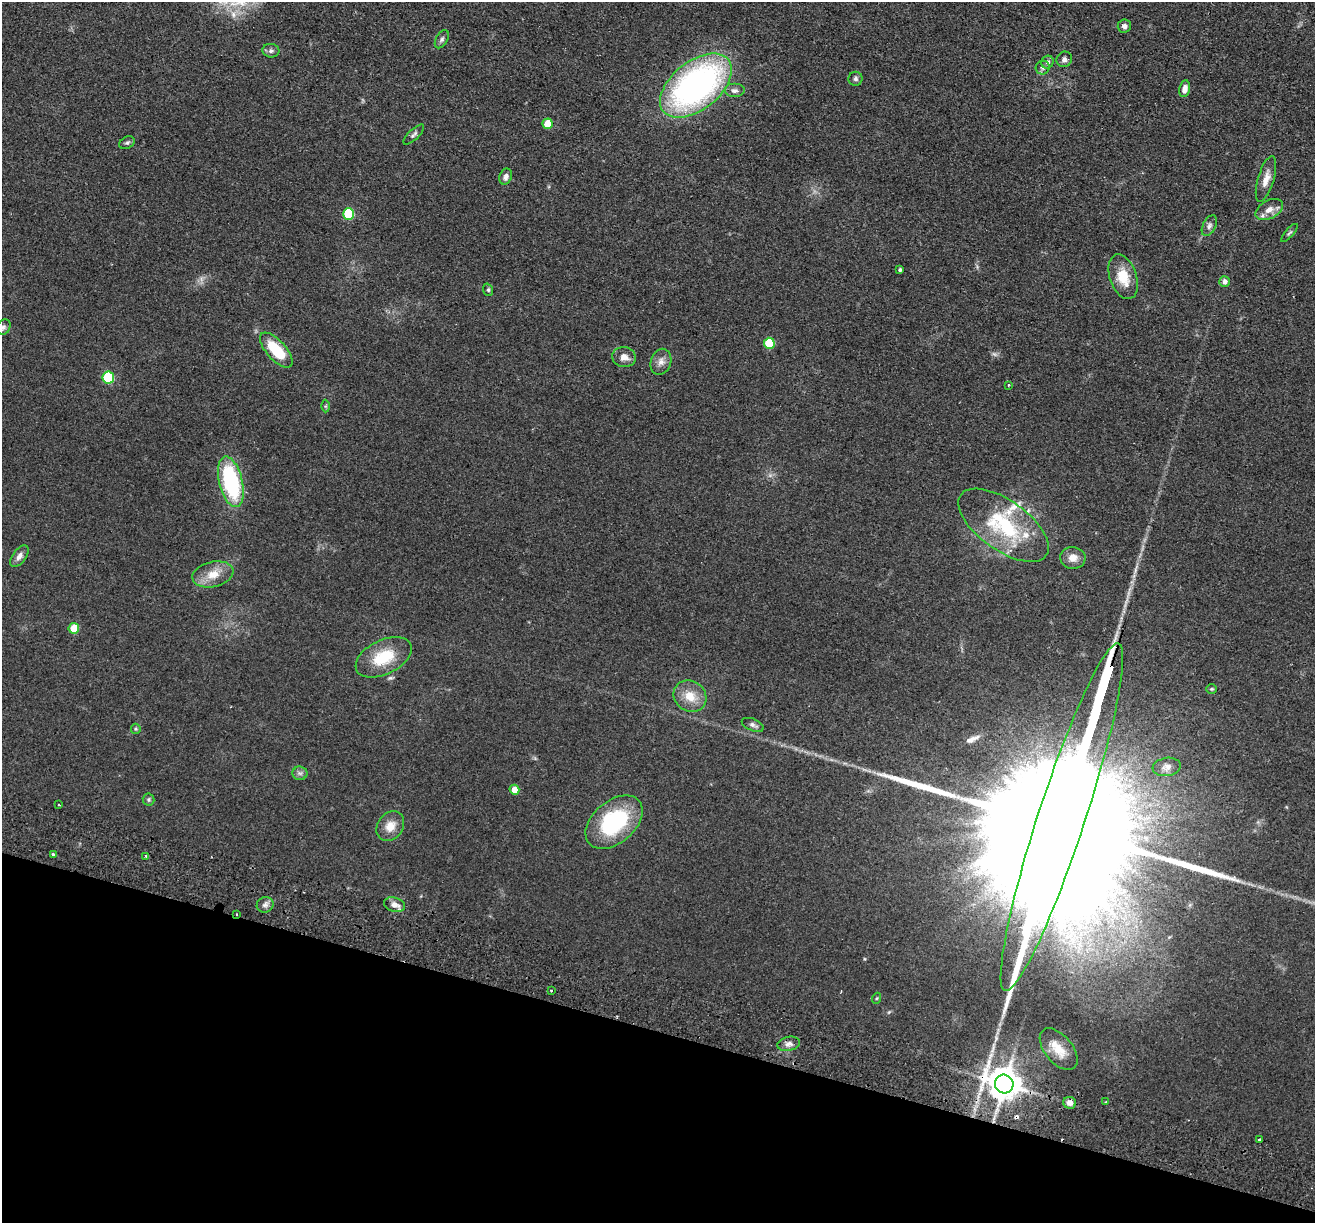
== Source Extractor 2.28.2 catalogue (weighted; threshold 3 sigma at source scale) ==
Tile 15 of 4 x 4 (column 3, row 4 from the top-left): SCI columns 2647-3959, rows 188-1408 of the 5292 x 5384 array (HDU 1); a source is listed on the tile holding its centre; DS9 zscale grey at full resolution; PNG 1317 x 1225 px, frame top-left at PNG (2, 2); each listed source drawn as its Kron ellipse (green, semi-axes under 4 px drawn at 4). Shown black and unused: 16% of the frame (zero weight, under 2 of 3 exposures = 3% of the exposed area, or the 3 px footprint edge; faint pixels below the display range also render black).
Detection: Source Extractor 2.28.2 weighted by HDU 2 'WHT'; one run over the whole footprint, this tile lists its part. Background 0.0571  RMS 0.009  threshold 0.0403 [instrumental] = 3 sigma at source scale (4.5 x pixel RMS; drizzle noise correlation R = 1.50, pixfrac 1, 0.05/0.05 arcsec/px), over >= 5 px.
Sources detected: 72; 1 too faint to see at this stretch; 2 cosmic-ray / hot-pixel residue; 3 long thin detections or spike segments (spike, bleed or trail) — neither listed nor drawn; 3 inside a brighter listed object's ellipse — not listed separately; the other 63 listed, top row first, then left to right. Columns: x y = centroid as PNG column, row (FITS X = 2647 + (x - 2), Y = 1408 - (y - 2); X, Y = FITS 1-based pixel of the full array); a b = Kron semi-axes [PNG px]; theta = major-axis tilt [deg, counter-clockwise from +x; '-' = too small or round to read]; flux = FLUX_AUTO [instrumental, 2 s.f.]
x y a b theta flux
1124 26 6 6 - 3
442 39 10 6 61 2.5
271 51 8 7 - 2.7
1064 59 8 7 - 3.2
1048 62 6 6 - 2.3
1043 68 7 6 - 3.1
855 79 7 7 - 2.3
696 86 42 24 38 300
1185 89 8 5 78 6.1
735 91 10 7 0 3.7
548 124 5 5 - 19
414 134 13 5 43 2.5
127 143 8 6 27 2
506 177 8 6 70 3.5
1266 179 23 8 73 9.1
1269 209 15 9 28 7.9
348 214 6 5 - 53
1209 226 11 6 63 3.3
1289 233 11 4 48 1.6
900 270 3 3 - 1.5
1123 277 23 13 -71 21
1224 282 5 5 - 4
488 290 6 5 - 1.5
3 327 8 6 51 2.2
769 343 6 5 - 41
276 350 22 9 -48 35
624 357 12 10 -9 6.8
661 362 13 10 70 6.2
108 378 6 5 - 61
1009 385 3 2 - 1.2
325 406 6 4 89 1.2
231 482 26 11 -76 93
1003 525 52 25 -36 73
19 556 12 6 54 4.4
1073 558 13 11 -7 7.8
213 574 21 12 13 15
74 628 5 5 - 24
384 657 30 17 26 33
1211 689 5 4 - 1.2
690 696 17 15 -36 15
753 725 11 6 -23 3.1
136 729 5 5 - 1.2
1167 767 14 9 8 5.3
300 773 7 6 - 2.7
514 790 5 5 - 9.1
149 800 6 6 - 1.6
58 805 3 2 - 1.5
1062 817 183 23 72 200000
614 822 33 21 40 84
390 826 16 12 53 11
53 855 3 3 - 3.9
146 856 3 3 - 1.2
265 905 8 7 - 3.7
394 905 11 7 -15 6.3
237 914 3 2 - 0.78
551 990 3 2 - 1.8
877 998 5 3 - 0.98
789 1044 11 7 12 4.5
1059 1049 24 13 -50 16
1004 1084 9 9 - 1900
1106 1102 3 3 - 1.6
1070 1103 6 6 - 4.6
1259 1140 3 3 - 3.4
Overlapping masked pixels (flux is a lower limit): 3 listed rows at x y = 1062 817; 237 914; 1004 1084